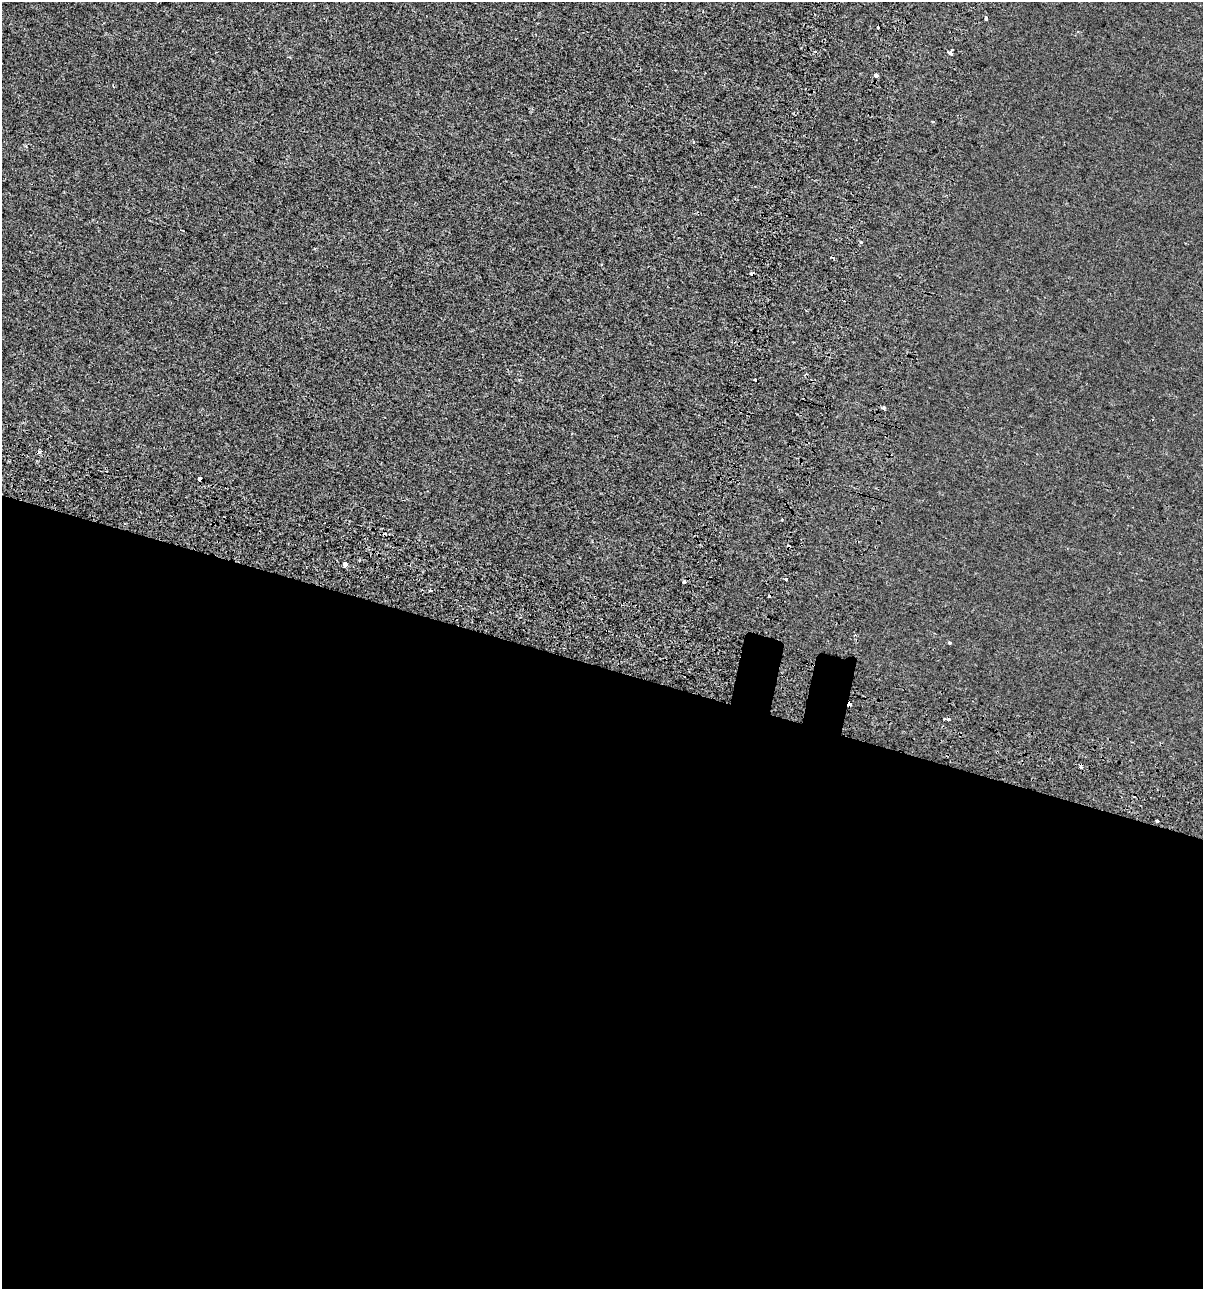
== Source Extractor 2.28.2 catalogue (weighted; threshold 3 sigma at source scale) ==
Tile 14 of 4 x 4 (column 2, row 4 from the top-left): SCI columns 1590-2790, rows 89-1375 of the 5520 x 5333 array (HDU 1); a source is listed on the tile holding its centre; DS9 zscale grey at full resolution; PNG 1205 x 1291 px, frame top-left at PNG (2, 2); no overlay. Shown black and unused: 49% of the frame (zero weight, under 2 of 3 exposures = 7% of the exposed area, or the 3 px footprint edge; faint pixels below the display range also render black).
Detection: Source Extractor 2.28.2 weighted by HDU 2 'WHT'; one run over the whole footprint, this tile lists its part. Background -6.32e-04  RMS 0.0045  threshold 0.0204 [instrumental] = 3 sigma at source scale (4.5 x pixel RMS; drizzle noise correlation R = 1.50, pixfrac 1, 0.0396/0.0396 arcsec/px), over >= 5 px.
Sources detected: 25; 8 cosmic-ray / hot-pixel residue — not listed; the other 17 listed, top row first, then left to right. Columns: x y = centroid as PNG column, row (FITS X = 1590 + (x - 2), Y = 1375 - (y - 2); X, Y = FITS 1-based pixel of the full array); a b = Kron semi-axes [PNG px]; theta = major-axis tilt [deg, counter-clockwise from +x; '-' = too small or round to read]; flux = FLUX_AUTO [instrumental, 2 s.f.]
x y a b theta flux
986 18 4 3 - 4.7
878 27 3 2 - 0.61
949 52 5 4 - 15
876 75 3 3 - 12
933 121 3 3 - 1.3
861 242 4 3 - 0.75
755 380 3 2 - 0.43
884 408 4 3 - 0.87
200 479 3 3 - 3.3
345 564 4 4 - 4.3
786 579 3 3 - 0.81
684 582 3 3 - 5.1
595 597 3 2 - 0.43
949 642 3 3 - 1.5
849 704 4 3 - 5.1
947 719 7 3 -4 9.2
1157 821 3 3 - 3.1
Overlapping masked pixels (flux is a lower limit): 3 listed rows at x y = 200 479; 595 597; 849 704